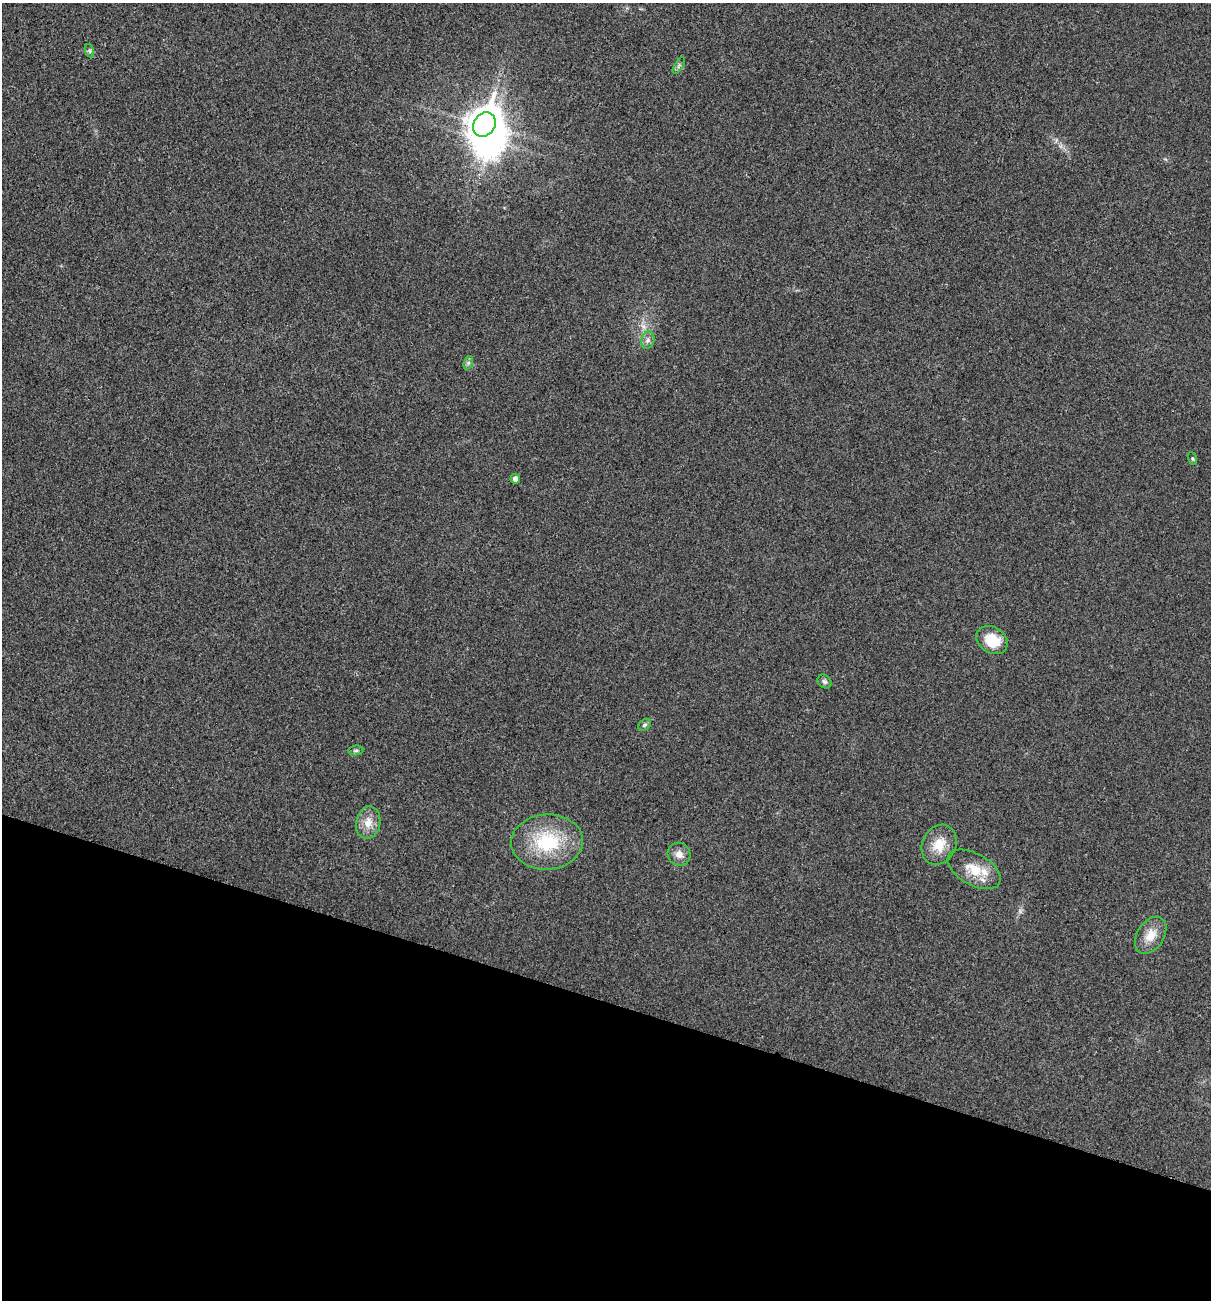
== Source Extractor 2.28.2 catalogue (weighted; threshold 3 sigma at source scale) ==
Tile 15 of 4 x 4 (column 3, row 4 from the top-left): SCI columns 2549-3757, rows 8-1305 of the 5220 x 5205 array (HDU 1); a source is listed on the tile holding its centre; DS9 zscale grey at full resolution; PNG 1213 x 1302 px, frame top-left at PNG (2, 3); each listed source drawn as its Kron ellipse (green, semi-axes under 4 px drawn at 4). Shown black and unused: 23% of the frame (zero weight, under 3 of 4 exposures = <1% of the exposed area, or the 3 px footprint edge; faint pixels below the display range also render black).
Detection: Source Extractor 2.28.2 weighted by HDU 2 'WHT'; one run over the whole footprint, this tile lists its part. Background 0.0264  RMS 0.0059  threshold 0.0265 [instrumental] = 3 sigma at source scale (4.5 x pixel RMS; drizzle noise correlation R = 1.50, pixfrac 1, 0.05/0.05 arcsec/px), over >= 5 px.
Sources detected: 18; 1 inside a brighter object's white glare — neither listed nor drawn; the other 17 listed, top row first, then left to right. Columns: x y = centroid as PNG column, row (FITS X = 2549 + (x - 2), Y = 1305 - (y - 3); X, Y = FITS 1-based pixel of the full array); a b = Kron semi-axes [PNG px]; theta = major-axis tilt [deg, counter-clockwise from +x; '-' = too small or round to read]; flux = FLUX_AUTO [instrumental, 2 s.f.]
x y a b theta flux
90 51 7 4 -72 0.99
679 65 9 4 58 1.3
484 125 13 10 53 920
648 340 9 6 76 2.2
468 363 7 4 72 1.3
1192 458 7 3 -71 0.67
515 479 5 4 - 2.5
992 640 17 13 -32 15
824 682 8 6 -44 1.3
645 725 7 5 41 1.3
356 750 7 5 5 1.2
368 823 16 12 79 7.2
547 842 36 27 3 36
939 845 21 16 64 12
679 854 12 11 - 4.3
974 869 29 16 -29 14
1151 935 20 13 57 9